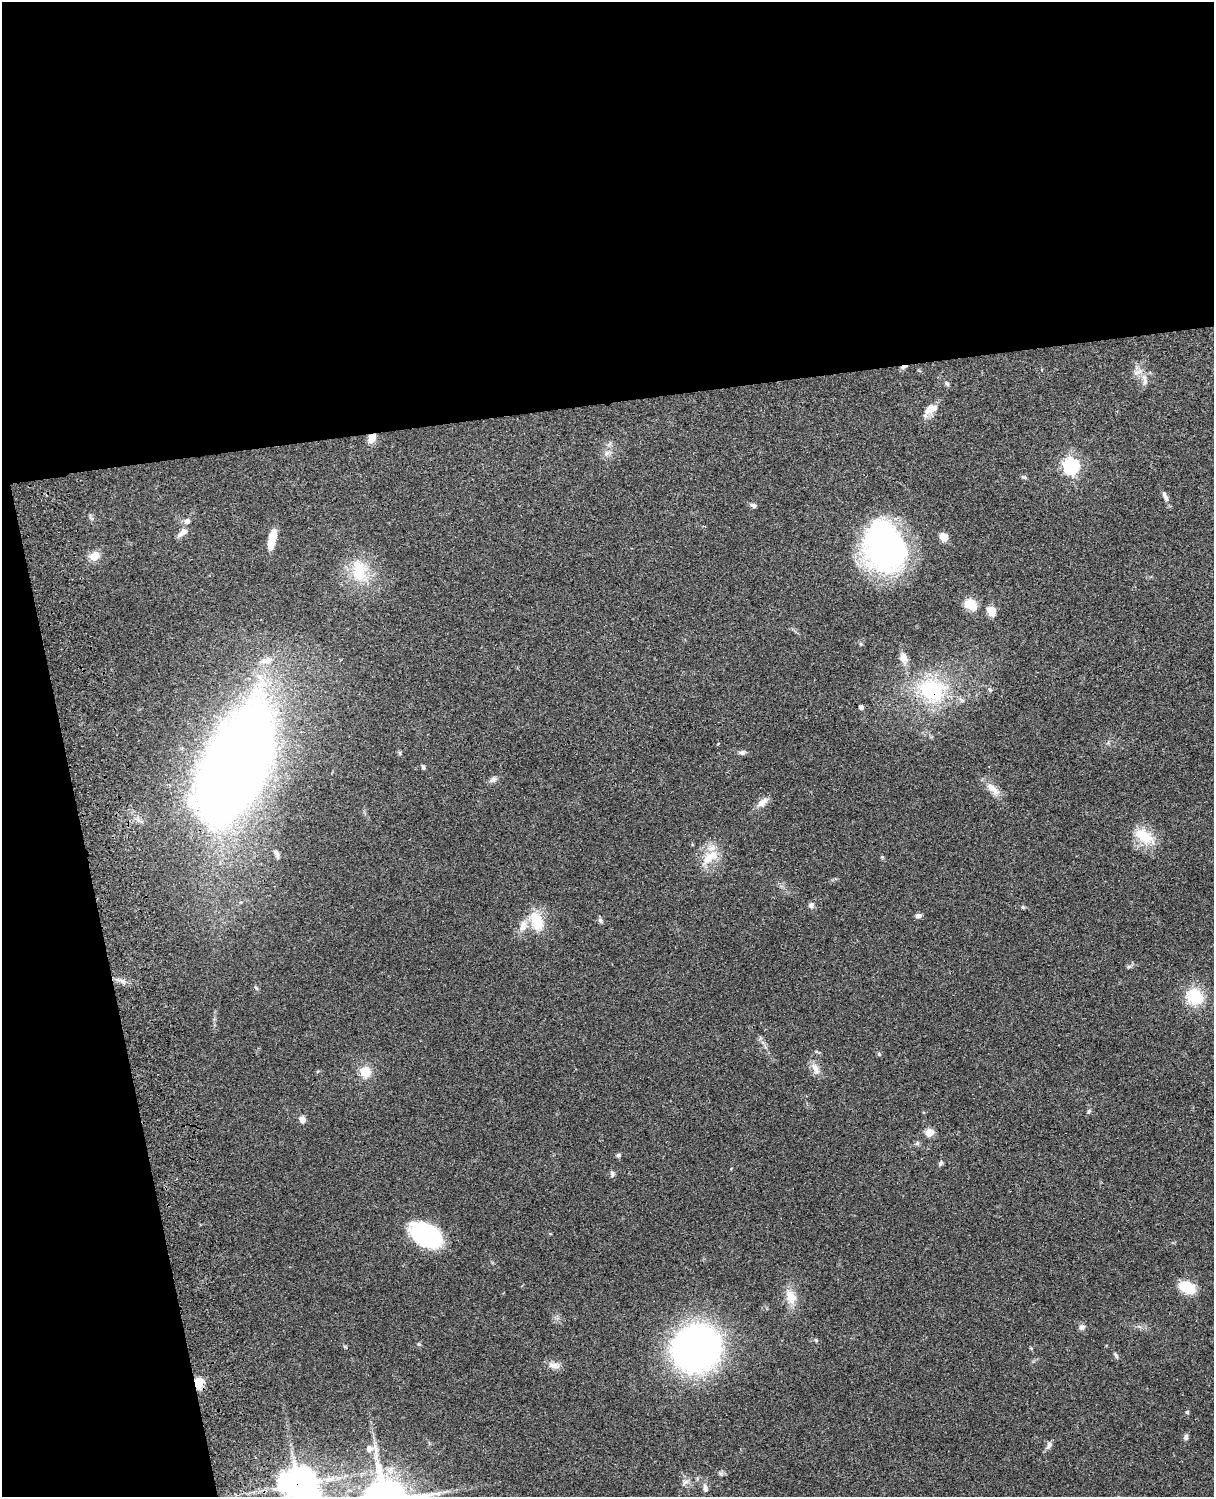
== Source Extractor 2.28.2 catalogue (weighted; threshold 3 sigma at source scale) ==
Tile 1 of 4 x 3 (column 1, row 1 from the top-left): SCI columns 119-1330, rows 3156-4650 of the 5087 x 4928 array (HDU 1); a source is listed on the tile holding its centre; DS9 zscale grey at full resolution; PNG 1216 x 1499 px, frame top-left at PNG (2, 2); no overlay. Shown black and unused: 33% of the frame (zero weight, under 3 of 4 exposures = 6% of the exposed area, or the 3 px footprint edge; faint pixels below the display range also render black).
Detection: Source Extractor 2.28.2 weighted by HDU 2 'WHT'; one run over the whole footprint, this tile lists its part. Background 0.104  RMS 0.0065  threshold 0.0291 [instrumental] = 3 sigma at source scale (4.5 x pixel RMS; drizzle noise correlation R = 1.50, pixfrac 1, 0.05/0.05 arcsec/px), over >= 5 px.
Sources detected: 70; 1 inside a brighter object's white glare — not listed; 3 inside a brighter listed object's ellipse — not listed separately; the other 66 listed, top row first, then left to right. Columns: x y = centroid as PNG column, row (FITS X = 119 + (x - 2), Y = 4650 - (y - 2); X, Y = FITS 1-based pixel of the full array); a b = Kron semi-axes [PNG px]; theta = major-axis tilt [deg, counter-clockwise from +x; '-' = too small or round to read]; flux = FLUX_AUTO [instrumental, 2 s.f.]
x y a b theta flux
904 367 10 4 17 1.9
1137 372 14 5 15 3
1145 381 16 7 -87 3.7
947 383 7 5 -47 1.2
930 409 20 10 32 6.5
372 438 11 8 60 5.4
609 444 7 4 20 1.3
607 453 7 6 - 2.1
1071 466 7 7 - 180
1025 477 7 4 -26 1.2
1166 498 10 6 -56 2.1
753 505 8 5 -32 1.6
187 521 7 7 - 2.2
183 532 16 7 39 3.5
943 537 9 7 -58 6.2
272 539 21 7 76 11
885 546 47 38 -70 190
94 556 10 9 - 7.8
359 570 35 21 -83 24
971 605 17 12 -36 9.6
991 611 10 8 -53 7.2
903 658 14 9 -73 5
932 690 41 32 -21 54
861 707 4 4 - 2.3
742 752 9 6 -5 1.8
241 765 127 39 66 790
423 767 6 4 -66 1.1
493 780 11 6 28 2.2
993 789 23 8 -40 7.1
762 802 15 8 35 4.9
1144 836 30 16 -36 17
277 854 14 4 -74 1.8
710 857 28 14 35 13
882 857 5 5 - 0.71
811 905 8 7 - 2.1
1023 907 5 5 - 0.78
918 916 8 5 8 1.9
600 920 8 5 -53 1.4
537 921 26 15 -68 17
1195 997 17 15 -37 24
879 1054 5 4 - 0.87
815 1068 17 8 -67 4.8
365 1072 10 10 - 11
1088 1111 6 4 56 1
302 1119 8 7 - 3.2
929 1132 5 5 - 17
618 1155 5 5 - 1.2
941 1163 7 5 57 1.5
612 1174 7 5 -84 1.6
426 1235 28 18 -28 77
1187 1287 15 10 -26 21
791 1297 19 13 -71 9.5
1082 1327 8 6 41 2.1
816 1340 6 4 -45 0.89
419 1344 5 5 - 0.83
696 1348 32 27 21 350
1116 1355 8 4 -53 1.2
554 1365 18 8 -12 4.1
198 1383 6 5 - 42
1187 1412 4 4 - 0.92
1186 1437 7 6 - 1.7
1049 1445 12 6 65 2.4
369 1448 9 7 76 2.7
685 1482 9 4 37 1.7
297 1484 12 12 - 1000
705 1488 13 6 -78 2.7
Overlapping masked pixels (flux is a lower limit): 6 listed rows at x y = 904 367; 372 438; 932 690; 241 765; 198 1383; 297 1484
Isophote crosses this tile's border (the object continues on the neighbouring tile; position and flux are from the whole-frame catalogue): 1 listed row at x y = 297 1484